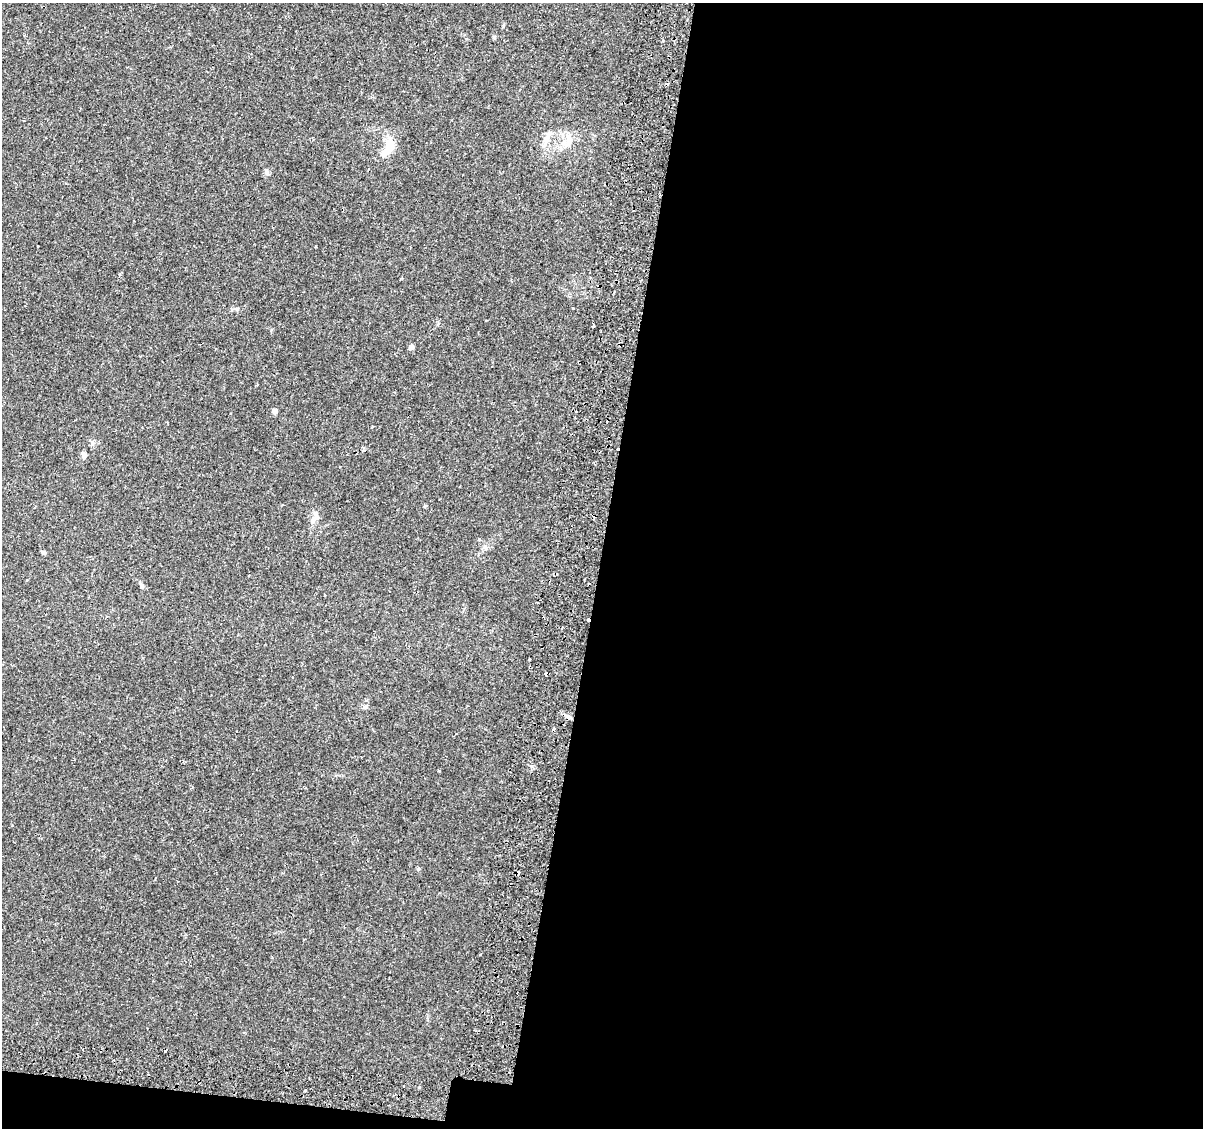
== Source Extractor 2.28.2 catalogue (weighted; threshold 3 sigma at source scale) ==
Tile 16 of 4 x 4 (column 4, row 4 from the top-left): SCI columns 3668-4868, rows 287-1412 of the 4939 x 5131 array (HDU 1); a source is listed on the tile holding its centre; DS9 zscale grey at full resolution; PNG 1205 x 1130 px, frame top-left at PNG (2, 3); no overlay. Shown black and unused: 52% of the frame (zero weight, under 2 of 3 exposures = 5% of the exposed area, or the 3 px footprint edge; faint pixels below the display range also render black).
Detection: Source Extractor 2.28.2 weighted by HDU 2 'WHT'; one run over the whole footprint, this tile lists its part. Background 0.0483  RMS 0.0035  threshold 0.0156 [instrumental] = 3 sigma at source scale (4.5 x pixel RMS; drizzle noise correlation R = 1.50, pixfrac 1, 0.0396/0.0396 arcsec/px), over >= 5 px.
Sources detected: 28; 6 cosmic-ray / hot-pixel residue — not listed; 2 inside a brighter listed object's ellipse — not listed separately; the other 20 listed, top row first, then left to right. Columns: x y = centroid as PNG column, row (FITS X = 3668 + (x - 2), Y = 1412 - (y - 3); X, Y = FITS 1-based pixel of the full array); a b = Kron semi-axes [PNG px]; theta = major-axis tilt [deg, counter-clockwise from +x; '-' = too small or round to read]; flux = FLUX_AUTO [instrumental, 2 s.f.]
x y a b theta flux
546 140 20 8 73 2.9
568 140 22 11 77 4.3
389 148 26 13 76 5.6
266 172 7 4 -90 0.68
573 308 3 3 - 0.62
593 326 3 3 - 1.1
411 347 5 4 - 1.8
275 411 5 5 - 1.8
576 411 3 2 - 0.65
84 455 7 6 - 1.2
313 520 12 7 66 1.8
479 539 4 3 - 0.99
44 552 6 4 -21 0.58
141 586 8 4 90 0.64
530 659 3 3 - 1.6
365 707 7 5 21 0.67
568 716 7 4 -19 0.82
418 869 5 4 - 0.42
420 1087 3 3 - 0.95
305 1090 3 3 - 0.87
Unlisted compact peaks at least as high as the median listed source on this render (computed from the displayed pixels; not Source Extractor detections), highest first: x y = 439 771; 271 330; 120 274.